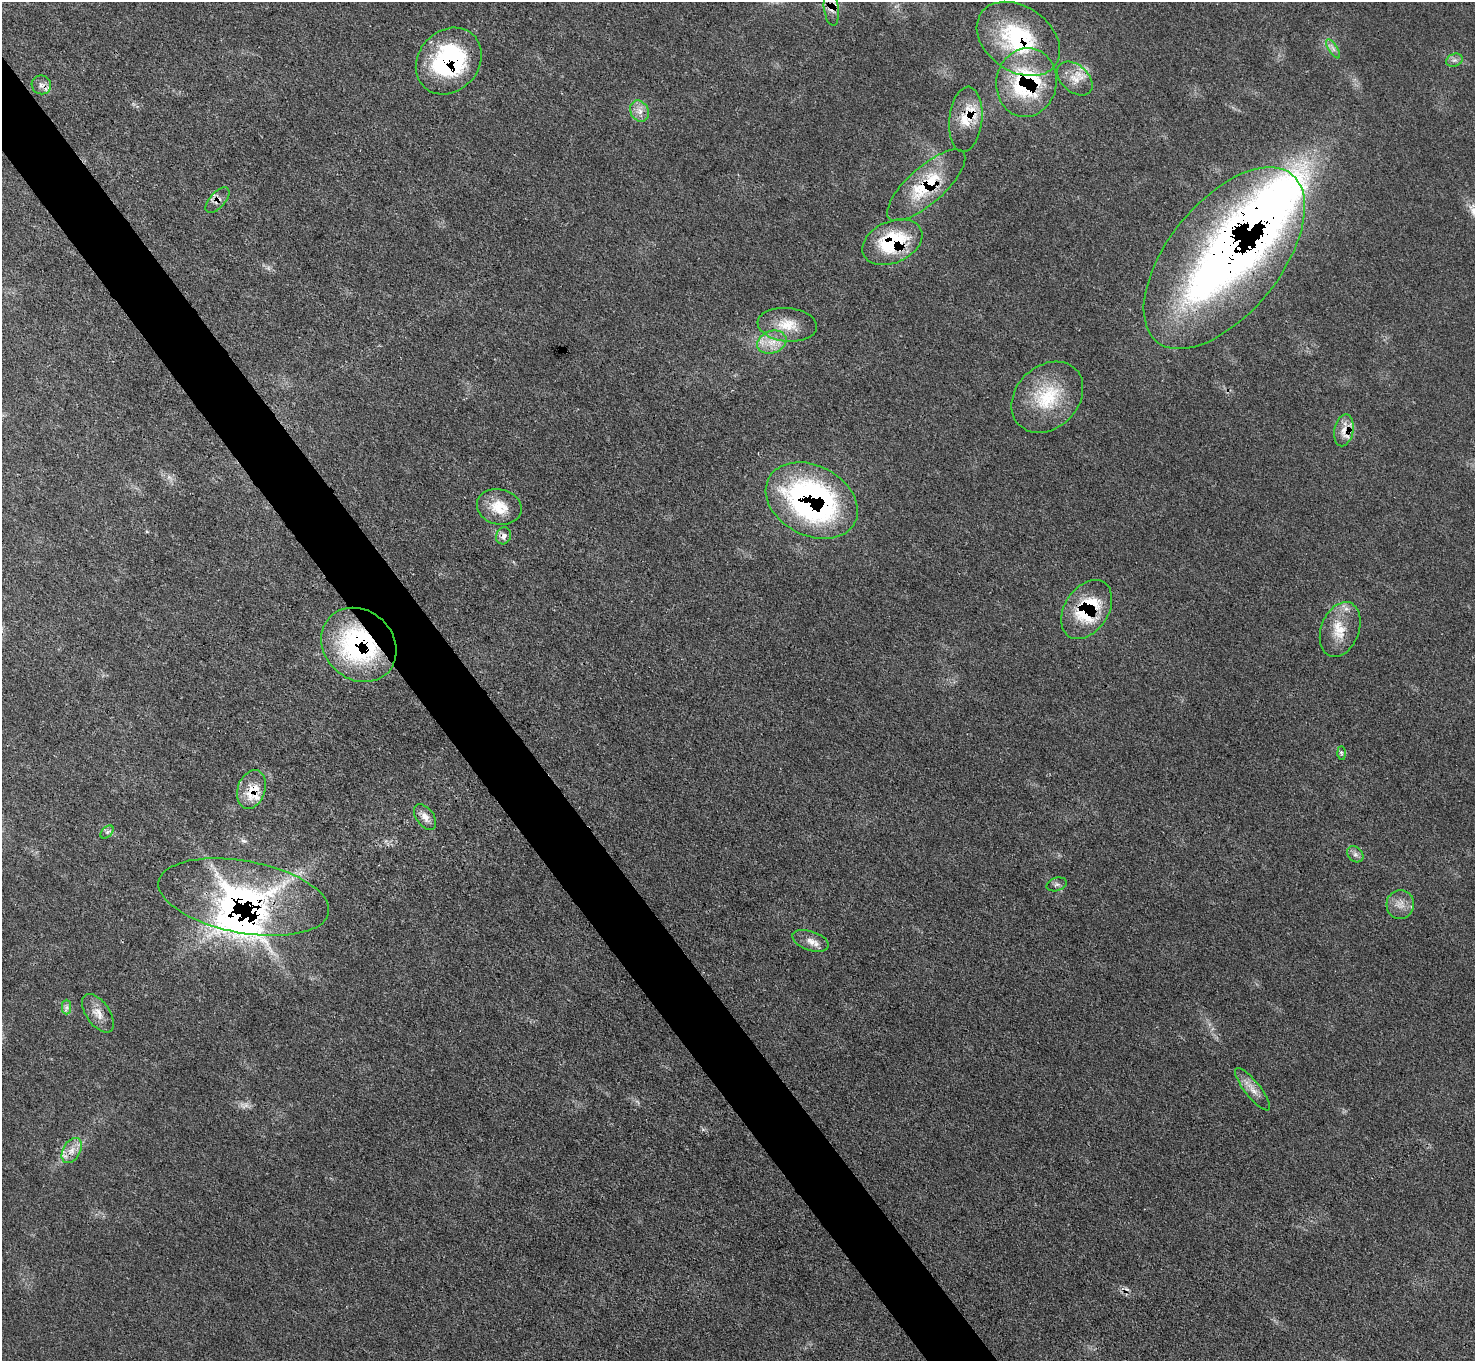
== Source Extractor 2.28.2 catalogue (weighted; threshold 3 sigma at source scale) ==
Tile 11 of 4 x 4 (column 3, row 3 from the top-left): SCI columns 2948-4420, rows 1657-3015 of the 5895 x 5889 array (HDU 1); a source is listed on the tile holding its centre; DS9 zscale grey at full resolution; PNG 1477 x 1363 px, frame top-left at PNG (2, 2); each listed source drawn as its Kron ellipse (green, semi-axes under 4 px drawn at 4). Shown black and unused: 5% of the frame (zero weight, under 3 of 4 exposures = <1% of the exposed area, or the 3 px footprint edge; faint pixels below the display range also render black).
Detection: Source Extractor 2.28.2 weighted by HDU 2 'WHT'; one run over the whole footprint, this tile lists its part. Background 0.0784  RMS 0.004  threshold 0.0178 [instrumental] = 3 sigma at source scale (4.5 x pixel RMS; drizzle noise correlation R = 1.50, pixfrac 1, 0.05/0.05 arcsec/px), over >= 5 px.
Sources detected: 46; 1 inside a brighter object's white glare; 1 cosmic-ray / hot-pixel residue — neither listed nor drawn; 7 inside a brighter listed object's ellipse — not listed separately; the other 37 listed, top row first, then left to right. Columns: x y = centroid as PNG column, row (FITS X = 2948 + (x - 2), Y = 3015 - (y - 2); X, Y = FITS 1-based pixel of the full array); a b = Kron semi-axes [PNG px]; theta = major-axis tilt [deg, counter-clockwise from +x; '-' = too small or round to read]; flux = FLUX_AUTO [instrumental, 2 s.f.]
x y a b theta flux
831 8 17 7 -83 3.2
1018 39 45 32 -35 45
1333 49 11 4 -57 1.5
1454 60 8 6 19 1.4
449 61 36 30 47 55
1075 79 20 13 -41 6.5
1026 82 34 30 81 47
41 85 10 9 - 2.2
639 111 11 9 -62 3.2
966 119 33 16 84 10
926 185 50 18 42 23
217 200 16 7 49 2.6
892 242 31 20 24 31
1224 258 108 56 51 290
787 325 30 16 -6 9.4
772 342 15 11 20 5.8
1047 397 40 31 44 23
1344 430 16 9 78 4.5
812 501 48 35 -27 120
499 507 22 17 -13 9.7
504 536 9 7 67 1.9
1087 609 32 22 56 27
1340 629 28 19 69 11
359 645 40 34 -43 67
1341 753 6 4 -88 0.73
251 789 20 13 71 7.1
425 817 14 9 -55 3.3
107 832 8 5 45 1.1
1355 854 9 7 -44 1.6
1057 884 10 6 16 1.3
244 897 86 36 -11 110
1400 904 14 14 - 4.3
811 941 19 9 -19 3.7
67 1007 7 4 90 1.2
98 1013 22 11 -55 4.9
1253 1089 26 8 -51 4.3
72 1150 13 8 61 3.9
Overlapping masked pixels (flux is a lower limit): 17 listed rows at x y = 831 8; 1018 39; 449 61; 1026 82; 41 85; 966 119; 926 185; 217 200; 892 242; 1224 258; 1344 430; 812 501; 1087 609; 359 645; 251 789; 244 897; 72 1150